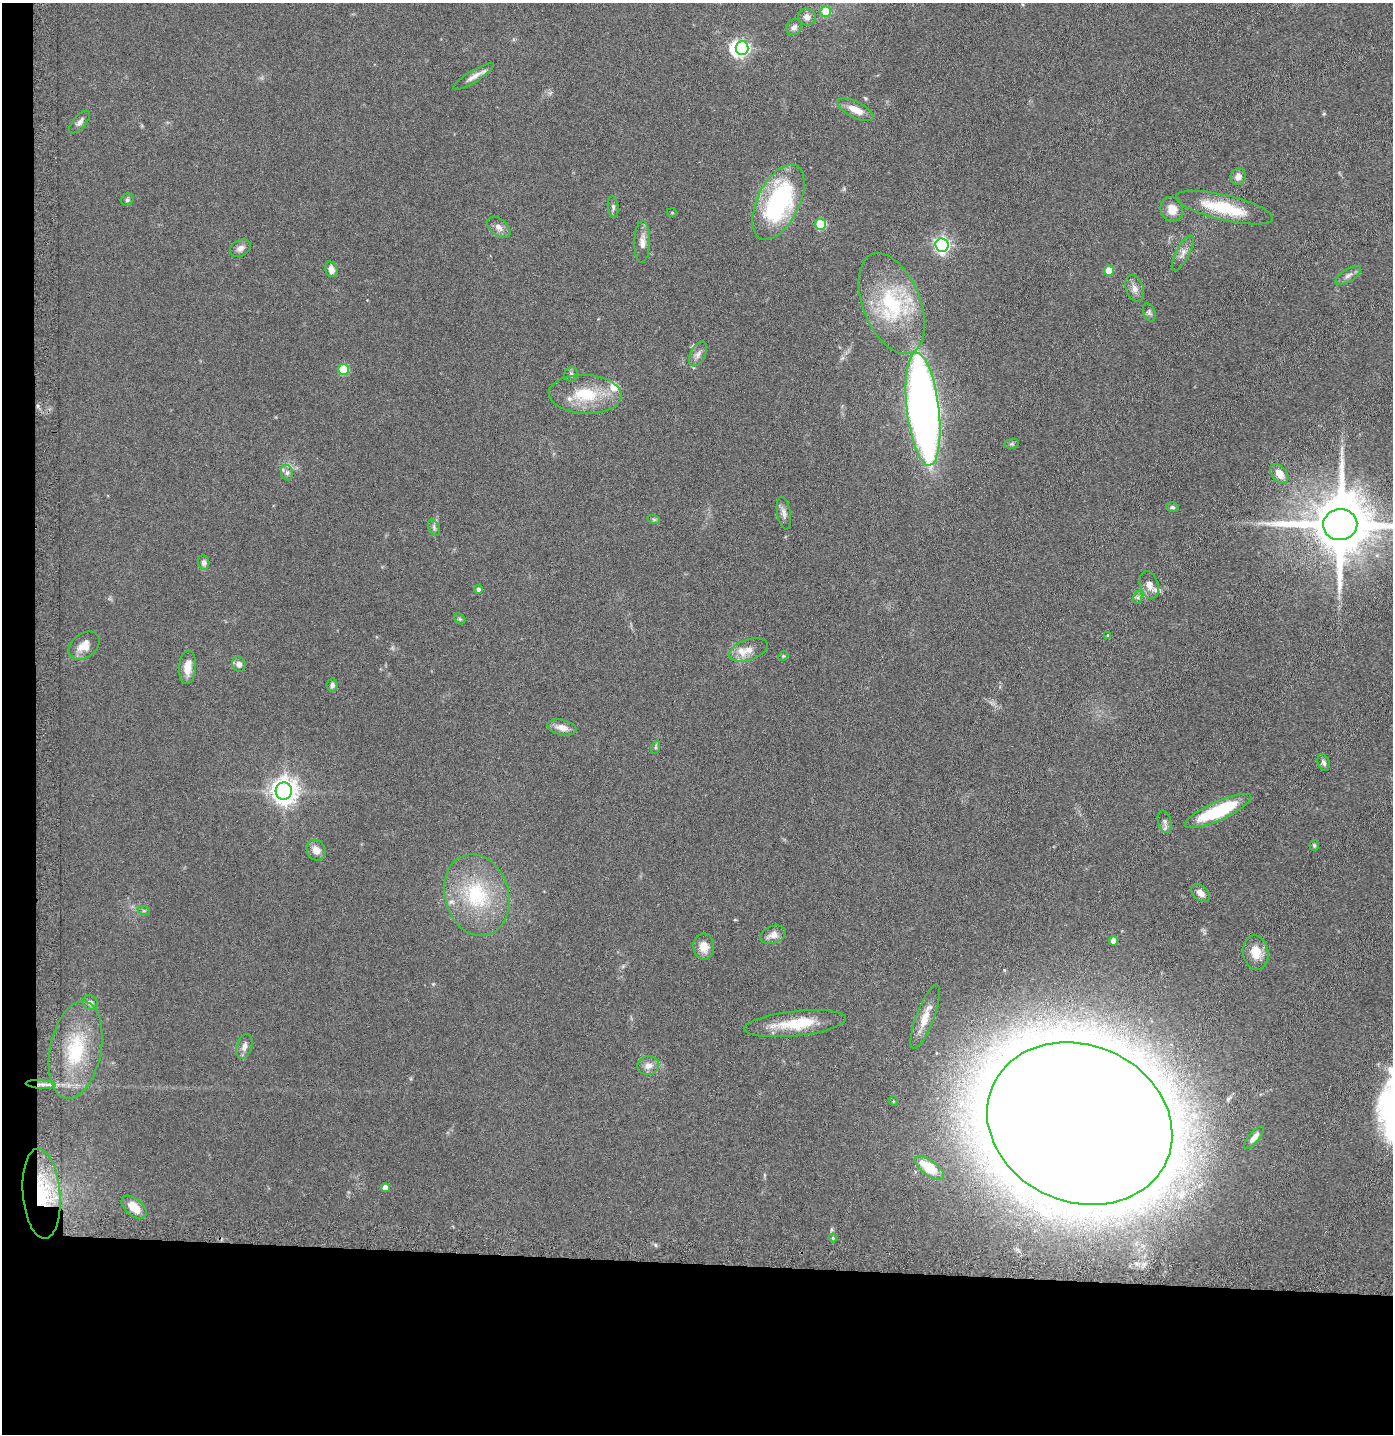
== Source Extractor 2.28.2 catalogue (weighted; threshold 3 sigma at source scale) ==
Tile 7 of 3 x 3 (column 1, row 3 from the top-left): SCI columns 98-1488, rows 26-1457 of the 4368 x 4346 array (HDU 1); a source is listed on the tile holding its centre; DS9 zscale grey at full resolution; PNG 1395 x 1436 px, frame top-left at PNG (2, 3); each listed source drawn as its Kron ellipse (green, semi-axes under 4 px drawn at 4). Shown black and unused: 14% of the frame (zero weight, under 5 of 9 exposures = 4% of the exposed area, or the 3 px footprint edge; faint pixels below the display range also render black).
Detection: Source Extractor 2.28.2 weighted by HDU 2 'WHT'; one run over the whole footprint, this tile lists its part. Background 0.102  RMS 0.0043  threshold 0.0175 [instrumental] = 3 sigma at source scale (4.09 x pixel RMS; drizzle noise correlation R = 1.36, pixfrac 0.8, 0.05/0.05 arcsec/px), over >= 5 px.
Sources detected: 85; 1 inside a brighter object's white glare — neither listed nor drawn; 3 inside a brighter listed object's ellipse — not listed separately; the other 81 listed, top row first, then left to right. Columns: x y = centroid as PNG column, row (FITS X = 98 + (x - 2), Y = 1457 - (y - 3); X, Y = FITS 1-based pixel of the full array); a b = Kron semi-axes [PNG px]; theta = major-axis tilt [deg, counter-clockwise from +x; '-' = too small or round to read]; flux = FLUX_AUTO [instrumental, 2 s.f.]
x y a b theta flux
826 11 5 5 - 11
807 17 8 8 - 2.2
794 27 8 7 - 1.6
742 48 7 6 - 81
474 76 23 5 31 2.8
855 110 20 8 -26 4.8
80 122 14 6 49 1.8
1238 177 8 7 - 2.5
127 200 6 5 - 0.77
778 202 40 21 64 58
613 207 11 5 -84 1.1
1224 208 49 12 -13 21
1172 209 13 11 -66 4.5
672 213 5 3 - 0.36
821 224 5 5 - 20
499 227 13 8 -37 2.2
642 242 21 8 88 3.6
942 245 7 6 - 110
240 248 11 8 29 2
1183 253 19 7 62 2.6
331 269 8 6 -73 2.8
1109 271 5 5 - 7.2
1348 275 14 6 33 1.9
1135 288 13 8 -71 2.6
892 304 53 28 -68 35
1149 312 9 6 -68 0.99
698 354 13 7 64 2
343 369 5 5 - 17
571 375 7 7 - 0.97
585 394 36 19 -2 17
923 409 57 16 -83 350
1012 444 7 5 6 0.63
287 473 8 6 -73 1.2
1279 474 11 7 -53 4
1172 507 6 5 - 0.73
784 513 16 6 -80 2
654 520 6 4 -20 0.55
1340 524 17 15 2 3700
434 528 9 5 -65 1
204 563 7 5 -79 1.5
1149 585 14 9 -72 3.1
478 589 4 4 - 1.2
1138 597 7 4 73 0.9
460 619 6 4 -43 0.61
1108 635 4 4 - 0.37
84 646 17 12 37 5
748 650 20 10 19 4.8
783 656 5 4 - 0.48
239 664 8 6 -69 2.1
187 667 17 8 85 5
332 685 6 5 - 1
562 728 15 7 -13 3.4
656 747 7 4 71 0.65
1324 762 8 5 -70 1.3
284 791 8 8 - 410
1218 811 36 9 24 30
1165 822 11 6 -75 1.6
1314 845 5 4 - 0.62
316 850 11 9 -58 3.5
1200 893 11 7 -40 2.5
477 895 41 32 -74 31
144 911 6 4 -18 0.59
773 935 13 8 19 3.1
1113 941 4 4 - 3.4
704 946 13 10 -88 5
1256 952 17 12 -80 6.4
90 1003 8 7 - 1.5
925 1017 34 9 69 6.7
795 1024 51 12 6 16
244 1046 13 7 72 2.3
76 1050 49 25 79 27
648 1066 10 9 - 2.7
41 1084 15 4 -4 2.4
893 1101 5 3 - 0.36
1080 1123 95 78 -23 5100
1254 1137 14 5 50 2.3
930 1168 17 7 -37 10
385 1187 4 4 - 3.1
41 1194 45 18 -85 26
134 1207 14 8 -40 5.4
833 1238 4 4 - 0.51
Overlapping masked pixels (flux is a lower limit): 2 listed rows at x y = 41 1084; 41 1194
Isophote crosses this tile's border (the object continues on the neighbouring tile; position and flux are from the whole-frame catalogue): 1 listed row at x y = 1340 524